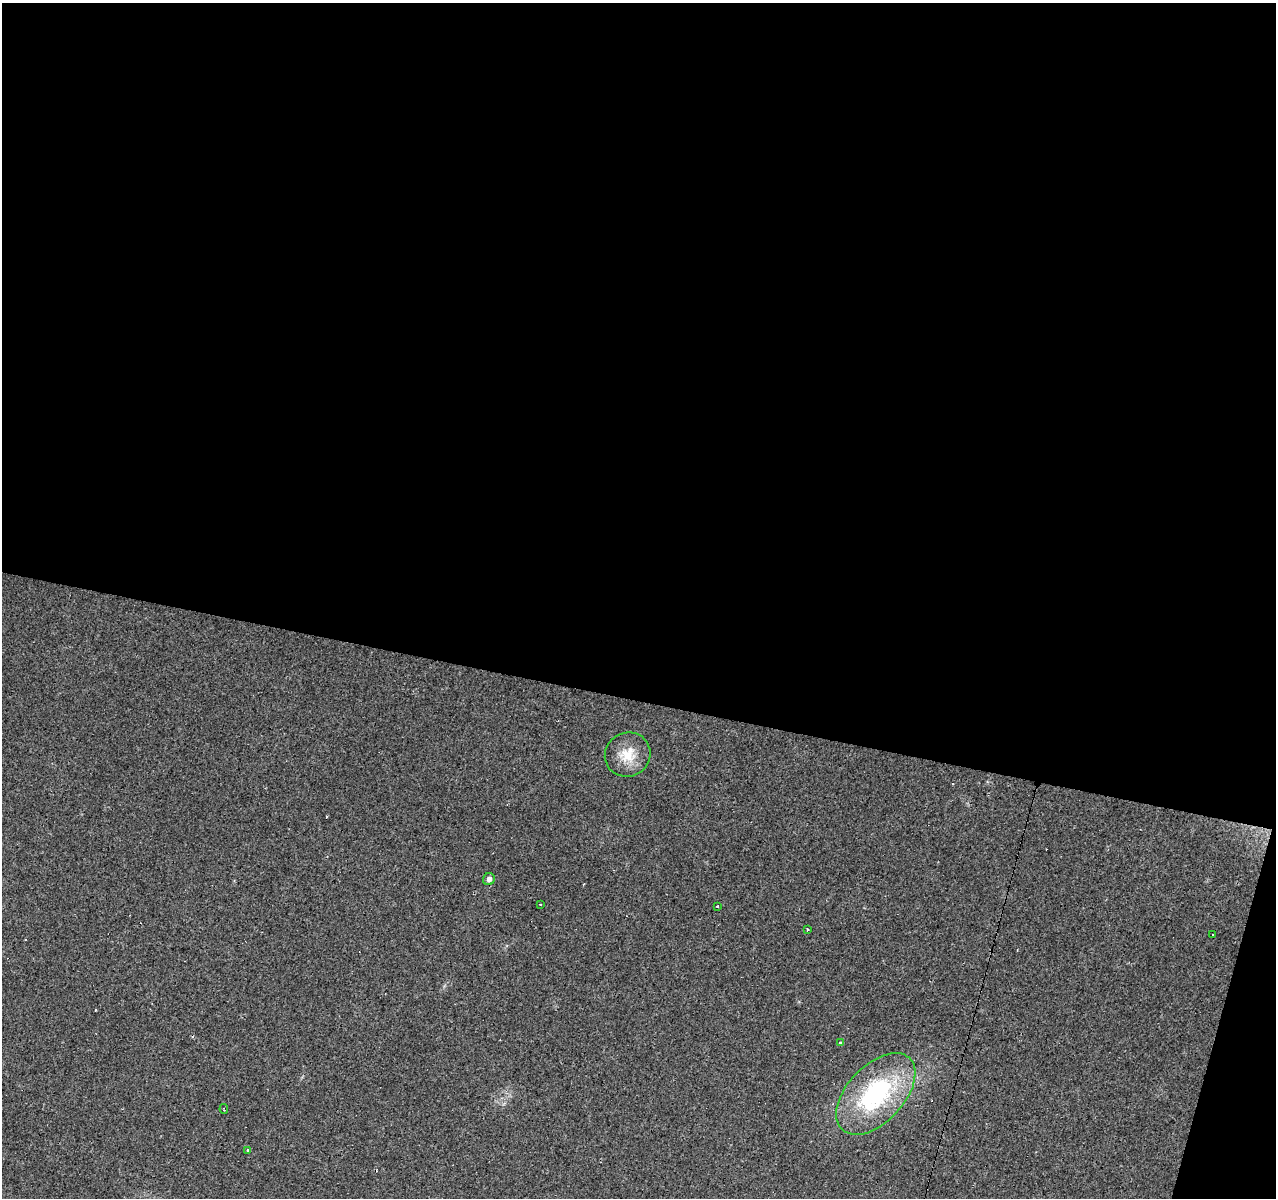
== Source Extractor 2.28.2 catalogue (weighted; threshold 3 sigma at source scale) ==
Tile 4 of 4 x 4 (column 4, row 1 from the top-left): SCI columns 3827-5100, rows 3871-5066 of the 5100 x 5286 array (HDU 1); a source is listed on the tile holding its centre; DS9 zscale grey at full resolution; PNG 1278 x 1200 px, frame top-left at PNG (2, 3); each listed source drawn as its Kron ellipse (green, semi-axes under 4 px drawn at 4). Shown black and unused: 60% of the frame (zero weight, under 2 of 3 exposures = <1% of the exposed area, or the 3 px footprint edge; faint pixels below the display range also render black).
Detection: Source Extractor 2.28.2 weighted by HDU 2 'WHT'; one run over the whole footprint, this tile lists its part. Background 0.0685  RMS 0.007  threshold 0.0315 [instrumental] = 3 sigma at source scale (4.5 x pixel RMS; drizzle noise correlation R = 1.50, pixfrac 1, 0.0396/0.0396 arcsec/px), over >= 5 px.
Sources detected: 13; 3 cosmic-ray / hot-pixel residue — neither listed nor drawn; the other 10 listed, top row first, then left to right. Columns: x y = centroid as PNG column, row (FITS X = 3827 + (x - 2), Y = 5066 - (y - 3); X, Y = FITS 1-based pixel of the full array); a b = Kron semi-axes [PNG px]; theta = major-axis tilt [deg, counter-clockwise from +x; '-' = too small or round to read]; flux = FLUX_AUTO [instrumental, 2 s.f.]
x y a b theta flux
628 755 23 22 - 16
489 879 6 6 - 2.4
540 904 3 2 - 0.78
718 907 3 3 - 14
807 929 3 3 - 2.2
1212 935 3 3 - 2.3
840 1043 3 3 - 1.3
876 1094 49 28 47 87
224 1109 5 2 - 0.84
248 1150 3 3 - 0.95